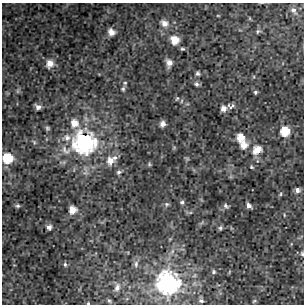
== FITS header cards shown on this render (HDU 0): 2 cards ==
NAXIS1  =                  302 / NUMBER OF ELEMENTS ALONG THIS AXIS
NAXIS2  =                  302 / NUMBER OF ELEMENTS ALONG THIS AXIS

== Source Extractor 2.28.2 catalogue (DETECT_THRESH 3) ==
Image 302 x 302 px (HDU 0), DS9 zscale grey, 1 PNG px = 1 image px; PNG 306 x 306 px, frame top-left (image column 1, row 302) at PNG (2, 3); no overlay
Background 4.18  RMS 0.86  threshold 2.59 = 3 sigma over >= 5 px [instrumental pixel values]
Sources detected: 58; all 58 listed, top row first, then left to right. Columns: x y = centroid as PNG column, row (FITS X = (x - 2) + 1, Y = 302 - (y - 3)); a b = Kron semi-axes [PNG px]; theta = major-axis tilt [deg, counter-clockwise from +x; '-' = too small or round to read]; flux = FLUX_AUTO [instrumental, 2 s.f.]
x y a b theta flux
293 10 10 6 -46 200
218 16 4 3 - 43
164 23 9 7 -37 370
258 31 7 5 28 120
111 32 7 6 - 440
175 40 8 7 - 680
182 49 5 4 - 89
169 63 7 5 -79 350
49 64 8 7 - 520
197 73 5 4 - 120
125 83 5 4 - 73
196 84 5 5 - 150
123 89 6 5 - 100
18 91 7 4 90 95
255 92 4 4 - 110
177 98 6 4 53 66
231 106 9 6 7 210
38 107 5 4 - 240
223 109 7 6 - 310
74 123 9 8 - 640
163 124 5 5 - 300
47 128 6 5 - 110
285 131 8 8 - 1200
67 138 10 8 9 420
240 138 10 8 -74 720
34 142 8 6 -74 120
84 142 10 10 - 26000
243 145 8 7 - 560
66 150 16 11 -34 650
257 150 10 8 39 830
7 158 8 8 - 1800
115 158 7 6 - 200
187 159 6 5 - 76
110 161 11 10 - 570
149 164 6 5 - 79
251 167 5 3 - 76
119 172 6 6 - 150
297 190 6 6 - 210
280 194 6 4 63 79
182 202 5 5 - 120
167 204 6 6 - 120
17 206 6 4 -4 120
226 206 6 4 -44 160
249 206 6 4 -49 210
72 210 7 7 - 610
284 215 5 3 - 52
49 227 6 6 - 230
220 228 6 5 - 120
302 254 6 4 -76 98
65 264 5 4 - 100
136 264 10 6 83 200
213 272 6 5 - 100
168 282 11 10 - 27000
117 288 9 6 73 300
109 301 5 4 - 78
201 301 7 6 - 140
254 301 6 3 44 65
88 303 3 3 - 55
At the frame edge (FLAGS 8, measured only in part): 3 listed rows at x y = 7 158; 302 254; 88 303